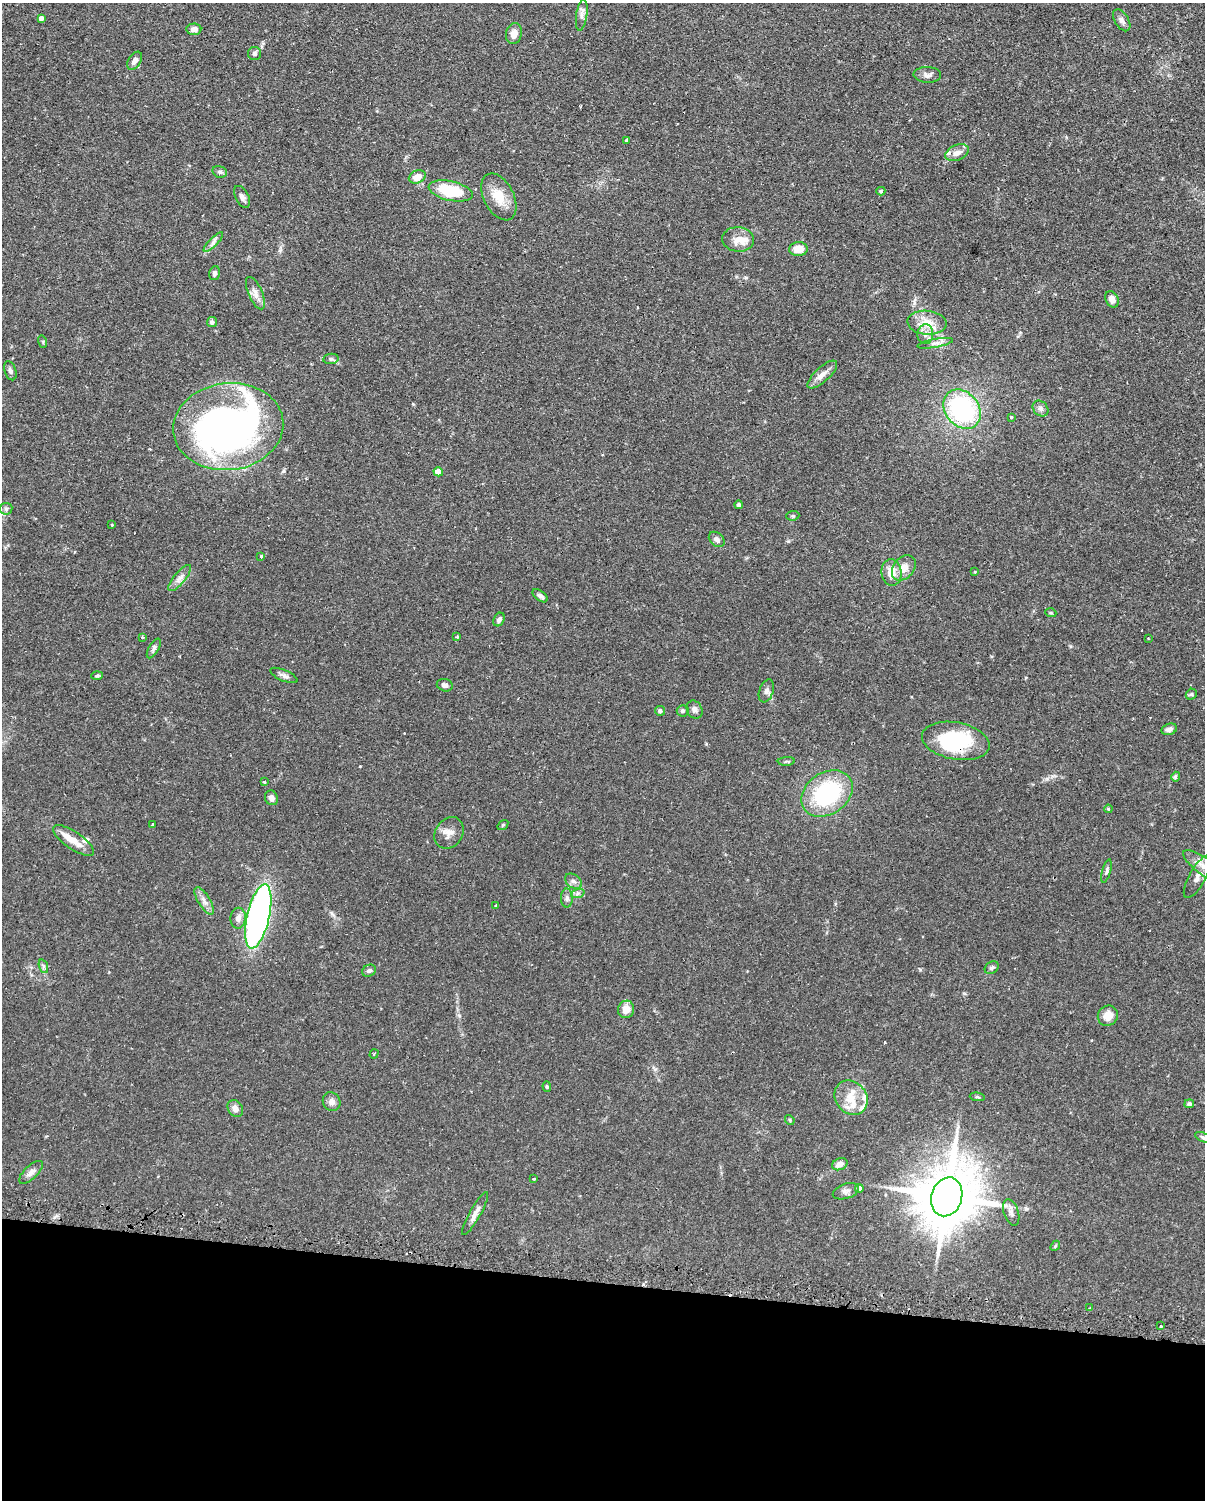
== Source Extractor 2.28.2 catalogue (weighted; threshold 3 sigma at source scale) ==
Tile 10 of 4 x 3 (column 2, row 3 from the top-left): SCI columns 1232-2434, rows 260-1757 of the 4868 x 4896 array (HDU 1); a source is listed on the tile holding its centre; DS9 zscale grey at full resolution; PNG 1207 x 1502 px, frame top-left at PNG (2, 3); each listed source drawn as its Kron ellipse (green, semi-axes under 4 px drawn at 4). Shown black and unused: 15% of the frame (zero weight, under 2 of 3 exposures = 4% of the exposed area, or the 3 px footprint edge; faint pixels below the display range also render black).
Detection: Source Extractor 2.28.2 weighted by HDU 2 'WHT'; one run over the whole footprint, this tile lists its part. Background 0.106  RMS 0.0054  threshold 0.0244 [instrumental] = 3 sigma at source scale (4.5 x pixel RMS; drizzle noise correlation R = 1.50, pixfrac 1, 0.05/0.05 arcsec/px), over >= 5 px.
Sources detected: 120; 3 inside a brighter object's white glare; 2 cosmic-ray / hot-pixel residue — neither listed nor drawn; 8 inside a brighter listed object's ellipse — not listed separately; the other 107 listed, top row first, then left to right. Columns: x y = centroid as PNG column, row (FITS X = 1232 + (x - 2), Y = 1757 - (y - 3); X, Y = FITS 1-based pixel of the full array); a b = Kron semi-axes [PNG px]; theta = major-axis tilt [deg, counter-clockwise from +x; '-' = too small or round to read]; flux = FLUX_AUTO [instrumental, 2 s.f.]
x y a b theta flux
582 15 16 5 82 2.4
41 18 4 4 - 2.8
1122 20 12 7 -58 2.1
194 29 7 5 2 2.9
514 34 11 8 77 4.4
254 53 6 6 - 1.4
135 61 10 6 58 2.7
927 75 14 8 -2 2.5
626 140 3 3 - 1.1
957 153 12 7 22 3.5
220 172 7 5 -14 1.1
417 177 9 6 21 5.4
451 191 22 9 -12 23
881 191 4 4 - 0.72
242 197 12 6 -64 2
499 197 25 15 -62 10
738 239 16 12 -6 5.8
213 242 13 4 45 1.9
798 249 9 7 3 6.2
215 273 7 5 74 1.2
255 293 17 7 -66 3.5
1112 299 9 6 -64 3
212 322 5 5 - 1.6
927 323 19 12 -5 8
925 334 10 8 86 3.1
43 342 6 4 -73 0.64
935 343 18 4 10 2.3
331 359 8 5 7 0.99
10 371 10 5 -72 1.5
822 375 19 7 43 3.8
1040 408 9 7 -46 2
962 409 21 16 -51 65
1011 417 3 3 - 1.3
228 427 55 43 7 240
438 472 4 4 - 8.9
739 505 4 4 - 0.98
6 509 6 6 - 1.3
793 516 6 4 5 0.79
112 525 3 3 - 0.75
717 539 9 6 -43 1.8
261 557 4 4 - 0.66
904 568 14 10 51 5.2
975 572 3 3 - 0.41
891 573 13 10 -85 6.5
180 578 16 5 50 2.8
540 596 9 5 -38 1.6
1051 613 5 3 - 0.48
499 620 7 5 61 1.7
142 637 3 3 - 0.83
457 637 3 3 - 0.77
1148 638 3 3 - 0.4
154 649 11 5 60 1.5
284 675 15 5 -23 2
97 676 6 4 3 0.69
445 685 8 6 -13 1.8
766 691 12 7 69 2.1
1191 694 6 5 - 0.86
694 710 9 7 -62 1.9
660 711 5 5 - 1.2
683 711 6 5 - 1.3
1169 729 8 5 19 1.9
956 741 34 18 -11 40
786 761 8 4 2 0.77
1176 777 5 4 - 1.4
264 782 3 3 - 0.55
827 794 28 21 34 53
271 798 7 6 - 2.6
1108 809 4 3 - 0.41
152 825 3 3 - 2
503 825 6 4 35 0.58
449 833 17 13 55 4.5
73 841 24 8 -34 7.2
1203 866 24 8 -36 6.3
1106 871 12 4 75 1.2
1198 877 24 8 60 4.9
574 881 9 6 -37 1.8
578 893 7 4 19 1.2
567 898 9 6 -90 1.6
204 901 15 6 -58 2.9
496 905 3 3 - 2.3
258 916 33 11 77 170
238 918 10 7 86 3.1
43 966 7 4 -71 0.99
992 968 7 5 33 1.4
369 971 7 5 27 1.2
626 1009 9 8 - 5.5
1108 1016 10 9 - 5.5
374 1054 5 3 - 0.47
547 1087 5 4 - 0.61
977 1097 8 3 -6 0.61
851 1098 18 15 -51 10
332 1102 10 8 -58 2.6
1189 1104 5 4 - 1.3
235 1108 9 7 -55 3.1
790 1120 5 4 - 0.61
1203 1137 8 4 -25 1.1
840 1164 8 6 25 3.5
31 1172 15 6 44 2.6
534 1178 3 2 - 0.45
859 1188 4 4 - 2.5
846 1191 13 7 18 2.3
947 1197 20 15 74 3700
1011 1212 13 7 -71 2.4
475 1213 24 5 61 3.7
1055 1246 5 4 - 0.64
1090 1308 4 3 - 0.65
1161 1326 2 2 - 0.46
Overlapping masked pixels (flux is a lower limit): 1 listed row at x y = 956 741
Isophote crosses this tile's border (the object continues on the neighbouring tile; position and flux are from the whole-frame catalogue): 3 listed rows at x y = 6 509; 1203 866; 1203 1137